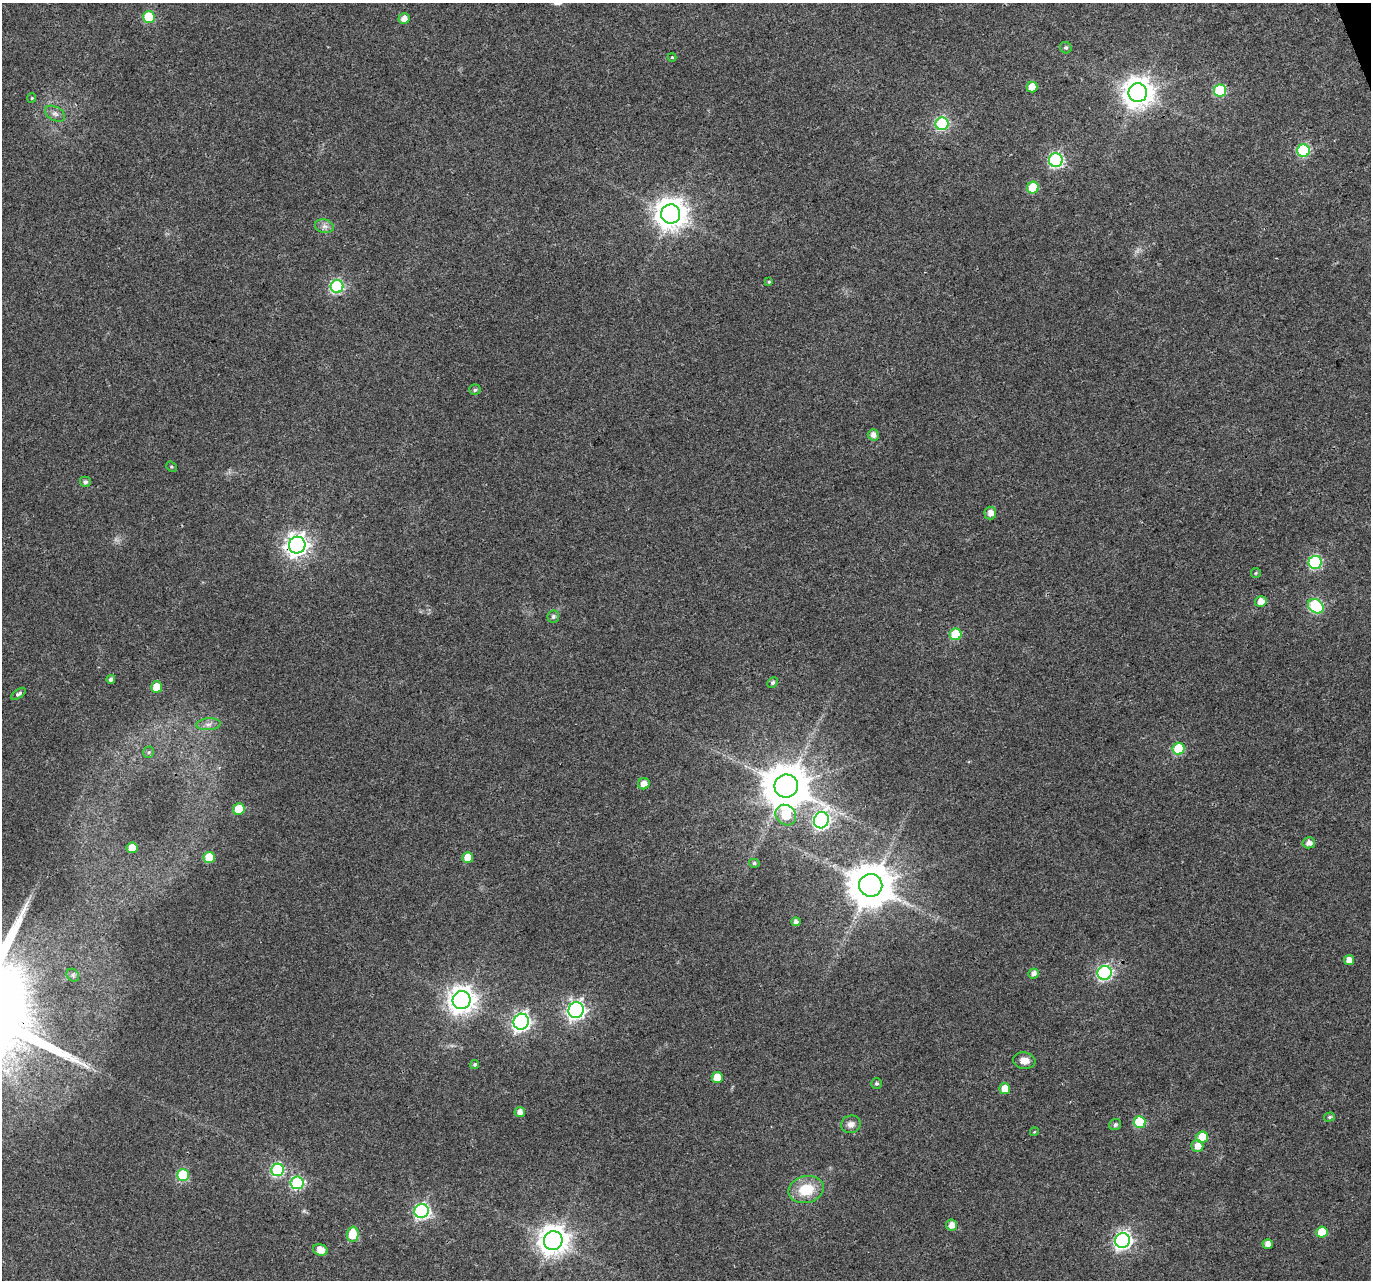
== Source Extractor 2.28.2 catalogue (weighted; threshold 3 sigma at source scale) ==
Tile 10 of 4 x 4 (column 2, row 3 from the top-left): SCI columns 1372-2740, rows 1411-2688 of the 5484 x 5319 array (HDU 1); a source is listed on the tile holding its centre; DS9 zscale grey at full resolution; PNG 1373 x 1282 px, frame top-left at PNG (2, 3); each listed source drawn as its Kron ellipse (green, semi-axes under 4 px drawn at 4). Shown black and unused: <1% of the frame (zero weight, under 3 of 4 exposures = <1% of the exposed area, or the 3 px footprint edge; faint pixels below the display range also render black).
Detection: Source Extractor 2.28.2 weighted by HDU 2 'WHT'; one run over the whole footprint, this tile lists its part. Background 0.0313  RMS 0.0039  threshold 0.0177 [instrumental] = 3 sigma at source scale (4.5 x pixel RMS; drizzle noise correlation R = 1.50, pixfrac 1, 0.0396/0.0396 arcsec/px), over >= 5 px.
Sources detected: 80; all 80 listed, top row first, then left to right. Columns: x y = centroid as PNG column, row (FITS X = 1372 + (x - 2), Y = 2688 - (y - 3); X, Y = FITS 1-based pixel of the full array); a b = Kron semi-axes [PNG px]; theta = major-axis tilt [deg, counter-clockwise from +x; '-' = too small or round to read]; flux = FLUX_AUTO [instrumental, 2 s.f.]
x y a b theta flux
149 17 6 6 - 21
404 19 5 5 - 2.8
1066 48 6 5 - 0.87
672 57 4 4 - 0.39
1032 87 5 5 - 6.2
1220 90 6 6 - 27
1138 93 9 9 - 560
32 98 5 4 - 0.48
55 114 11 6 -28 1.7
942 124 6 6 - 50
1303 151 6 6 - 37
1056 160 7 7 - 69
1033 188 6 6 - 13
671 214 9 9 - 570
324 226 9 7 -13 1.7
769 282 4 4 - 0.44
337 286 6 6 - 55
475 390 6 5 - 0.86
873 435 6 5 - 2.1
171 467 6 4 -43 0.55
85 482 5 5 - 1.1
990 513 6 6 - 2.9
297 545 8 8 - 260
1315 562 6 6 - 47
1256 573 5 4 - 0.49
1261 601 6 5 - 3.7
1316 606 8 6 -39 48
553 616 6 6 - 0.83
956 634 6 6 - 18
111 679 4 4 - 1.2
773 682 6 4 45 0.81
157 687 5 5 - 8.2
19 694 8 4 35 1.1
208 724 12 6 5 2
1179 749 6 6 - 18
149 752 5 5 - 0.68
644 784 6 5 - 3.3
786 786 12 11 - 1600
239 809 6 5 - 13
786 815 11 9 -45 16
821 820 8 7 - 110
1309 843 6 5 - 1.9
132 848 5 5 - 6.1
209 857 6 5 - 14
468 857 5 5 - 5.3
754 863 5 4 - 0.71
871 885 11 11 - 1500
796 922 4 4 - 1.5
1349 960 5 5 - 3.2
1105 973 7 7 - 74
1034 974 5 5 - 2.1
73 975 7 5 -47 0.81
462 1000 9 9 - 400
576 1010 8 7 - 150
521 1022 8 7 - 120
1024 1061 11 8 -9 3.1
475 1064 4 4 - 0.75
717 1077 5 5 - 6.4
877 1084 5 5 - 0.77
1005 1089 5 5 - 5.8
520 1112 5 5 - 2.3
1329 1117 5 4 - 0.67
1139 1122 6 6 - 20
851 1124 10 8 21 2.3
1115 1125 6 5 - 0.92
1034 1132 4 3 - 0.39
1202 1137 6 5 - 8.5
1197 1146 6 6 - 3.3
278 1170 6 6 - 46
183 1175 6 6 - 26
297 1183 6 6 - 45
806 1189 18 13 14 12
422 1211 7 7 - 80
952 1225 5 5 - 3.5
1322 1232 5 5 - 9.4
353 1234 7 6 - 11
553 1240 9 9 - 530
1123 1241 7 7 - 130
1268 1244 5 5 - 2.7
320 1250 7 5 -18 4.5
Overlapping masked pixels (flux is a lower limit): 1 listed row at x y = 297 545